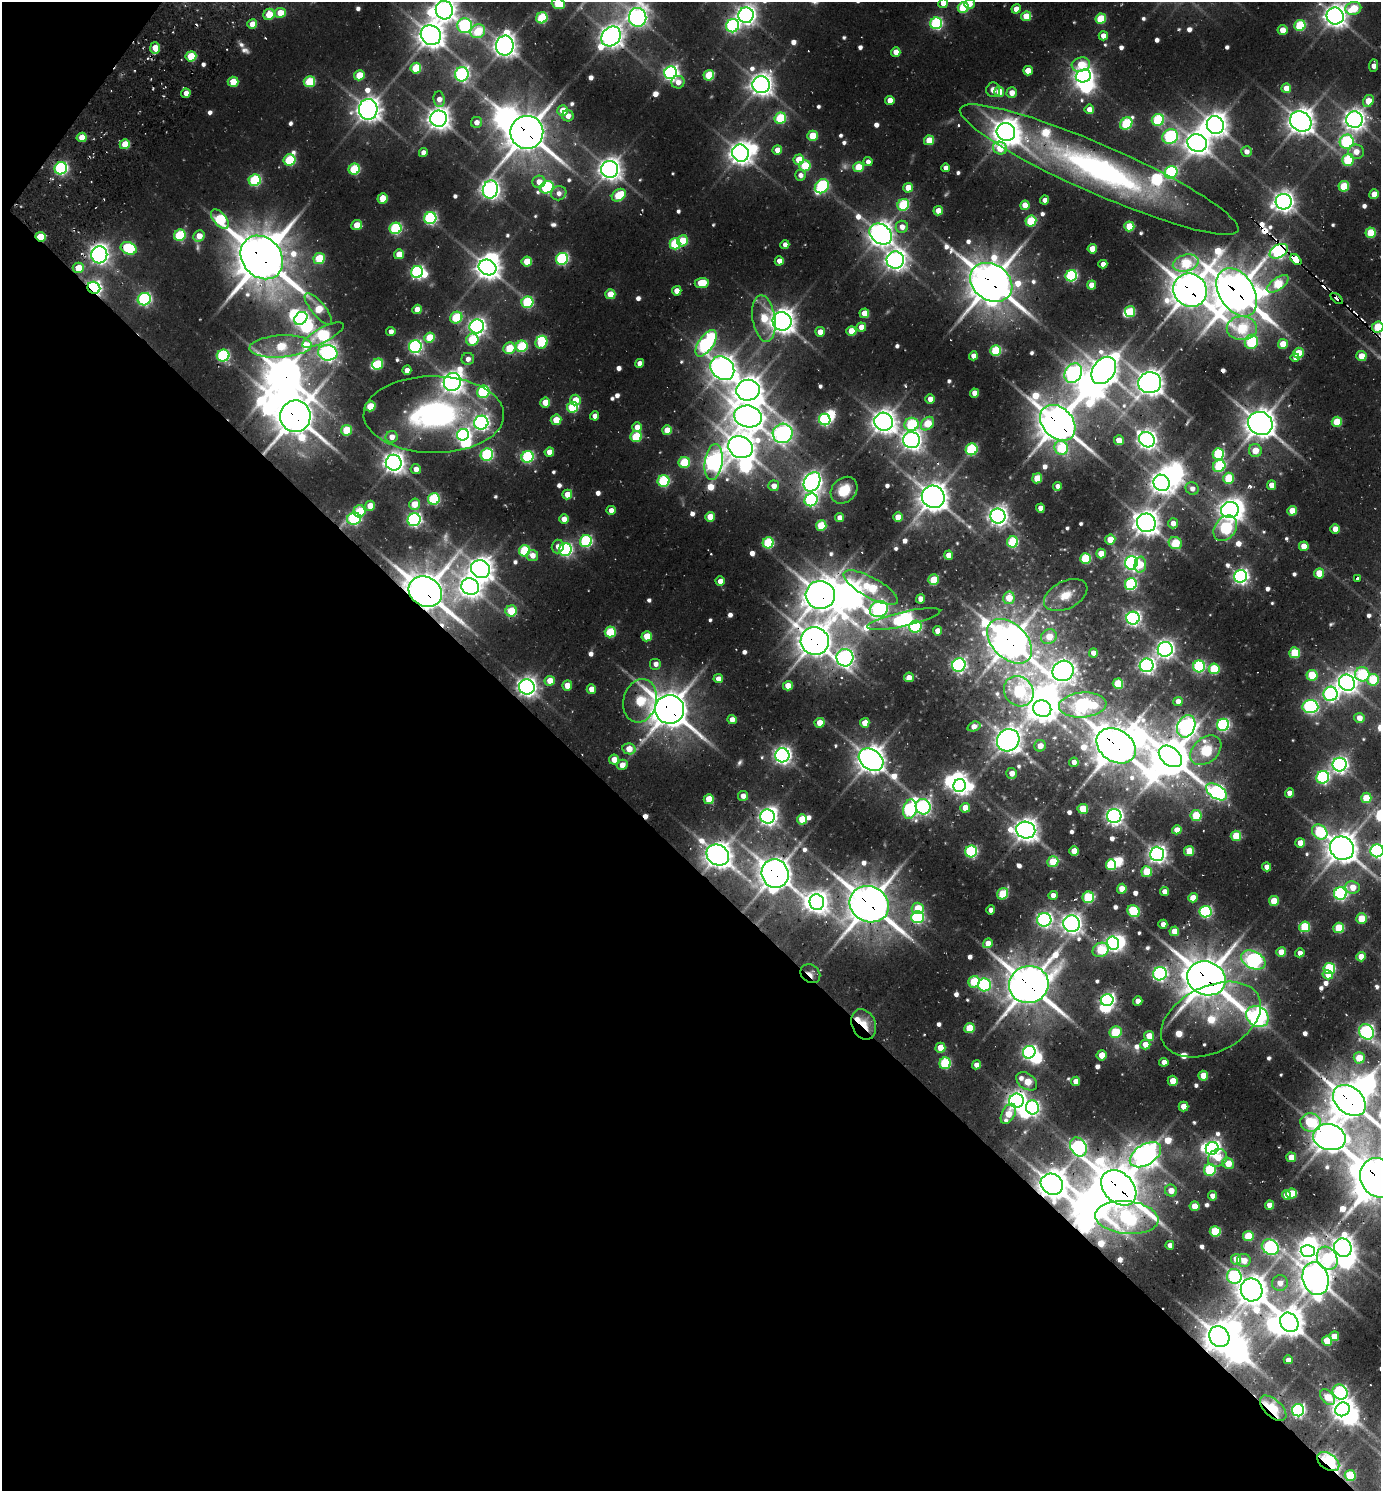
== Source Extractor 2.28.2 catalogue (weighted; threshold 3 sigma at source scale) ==
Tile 9 of 4 x 4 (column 1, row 3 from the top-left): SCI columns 303-1681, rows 1559-3047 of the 6039 x 6026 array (HDU 1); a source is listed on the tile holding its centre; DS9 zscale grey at full resolution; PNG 1383 x 1493 px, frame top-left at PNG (2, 2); each listed source drawn as its Kron ellipse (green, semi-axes under 4 px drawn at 4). Shown black and unused: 43% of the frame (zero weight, under 2 of 3 exposures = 4% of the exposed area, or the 3 px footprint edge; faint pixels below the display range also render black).
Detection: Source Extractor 2.28.2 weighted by HDU 2 'WHT'; one run over the whole footprint, this tile lists its part. Background 0.0997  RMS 0.01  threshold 0.0456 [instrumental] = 3 sigma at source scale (4.5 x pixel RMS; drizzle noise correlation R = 1.50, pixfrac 1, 0.05/0.05 arcsec/px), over >= 5 px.
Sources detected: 734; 18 too faint to see at this stretch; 52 inside a brighter object's white glare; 16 cosmic-ray / hot-pixel residue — neither listed nor drawn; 10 inside a brighter listed object's ellipse — not listed separately; of the other 638, all 500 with FLUX_AUTO >= 7.98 (the completeness limit of this list) listed and drawn (138 fainter detections not listed), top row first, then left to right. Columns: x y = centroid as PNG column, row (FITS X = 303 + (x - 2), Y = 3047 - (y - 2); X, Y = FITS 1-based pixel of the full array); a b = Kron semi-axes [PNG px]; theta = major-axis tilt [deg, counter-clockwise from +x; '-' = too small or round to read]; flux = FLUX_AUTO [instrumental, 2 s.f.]
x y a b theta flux
943 3 5 4 - 13
558 4 7 5 -20 68
969 4 5 5 - 13
963 7 5 5 - 81
1353 8 8 6 15 56
1016 9 4 4 - 17
444 10 9 8 - 1000
280 13 6 5 - 25
269 14 6 5 - 34
746 15 8 7 - 790
1026 16 5 5 - 33
1335 16 9 8 - 1100
638 17 9 8 - 820
542 18 6 5 - 97
1101 19 5 5 - 60
936 23 6 6 - 190
252 24 5 4 - 23
1300 25 5 5 - 94
465 26 7 7 - 280
733 26 7 6 - 270
1282 30 5 5 - 22
478 31 7 6 - 62
431 35 10 9 - 1500
611 36 11 9 46 1200
1103 36 4 4 - 11
505 46 10 8 82 1100
155 48 6 5 - 25
896 52 4 4 - 18
191 56 5 5 - 55
1081 65 9 7 15 44
1374 66 6 4 85 11
416 68 5 5 - 56
1028 71 5 4 - 19
671 73 6 6 - 450
462 74 7 6 - 350
359 75 5 5 - 39
709 75 5 5 - 67
1083 76 8 6 15 690
233 82 5 5 - 32
309 82 5 5 - 82
678 82 6 6 - 11
761 85 8 8 - 1100
1286 88 5 4 - 18
993 90 7 7 - 9
999 92 5 5 - 23
186 93 4 4 - 11
1012 93 5 5 - 15
439 99 8 5 -84 11
890 100 5 4 - 15
1368 101 6 5 - 28
368 109 10 9 - 1400
1089 109 5 4 - 16
563 110 5 5 - 25
568 116 6 5 - 13
780 118 6 5 - 85
439 119 8 8 - 1100
1158 120 6 6 - 130
1354 120 8 8 - 1000
1301 121 11 9 -37 1500
476 122 6 5 - 11
1126 124 7 5 49 120
1215 125 9 8 - 1200
527 132 16 16 - 3000
1006 132 9 9 - 1500
812 136 5 5 - 47
82 137 5 4 - 22
1170 137 8 7 - 260
929 140 5 5 - 38
1347 142 7 7 - 220
1197 143 10 8 -18 1500
125 144 5 5 - 35
1000 148 7 6 - 39
777 150 5 4 - 16
1246 151 5 5 - 9.1
423 152 4 4 - 8.2
1356 152 8 7 - 13
740 153 9 8 - 1200
290 160 6 5 - 98
799 160 5 5 - 40
1348 160 6 6 - 83
868 162 4 4 - 8.3
805 166 5 5 - 59
858 167 5 5 - 41
61 168 6 6 - 240
946 168 4 4 - 10
354 169 6 5 - 92
610 169 8 8 - 1100
1099 169 152 24 -24 460
1171 172 7 6 - 200
800 175 5 5 - 8.7
255 180 6 5 - 150
539 182 6 6 - 14
822 186 8 6 47 170
1344 186 5 5 - 63
547 187 7 6 - 160
908 188 5 4 - 26
490 190 9 7 76 810
559 193 8 7 - 8.9
1374 194 5 4 - 22
619 195 7 5 35 50
383 198 5 5 - 30
1045 200 4 4 - 10
1284 202 8 8 - 1000
903 205 6 5 - 100
1025 205 5 4 - 25
938 211 5 4 - 21
430 218 6 6 - 240
220 219 11 6 -49 97
1031 221 5 5 - 82
357 225 5 5 - 30
1129 226 5 5 - 46
902 227 6 6 - 13
395 228 6 5 - 160
1371 233 5 5 - 57
881 234 12 9 -38 1300
180 235 6 5 - 98
199 236 6 5 - 17
41 237 5 4 - 49
683 241 5 5 - 43
675 244 5 5 - 100
785 245 4 4 - 10
129 248 8 6 -22 120
1092 249 5 4 - 25
1279 251 10 6 30 340
399 254 5 5 - 23
99 255 8 8 - 710
262 257 23 19 -49 5100
319 258 6 5 - 57
562 259 6 5 - 190
895 260 8 8 - 940
1296 260 6 4 -42 640
779 261 4 4 - 13
527 262 5 5 - 34
1186 263 13 8 14 82
1103 264 4 4 - 8.7
487 267 9 7 -25 1200
78 268 6 5 - 26
417 272 6 5 - 280
1071 276 6 5 - 180
991 282 22 18 -35 3300
702 283 7 5 7 43
1278 284 12 6 35 77
1091 285 5 4 - 18
94 288 6 6 - 460
1190 290 17 16 - 2800
677 291 5 4 - 17
1237 292 26 17 -58 3300
610 294 5 5 - 30
1337 298 7 3 -40 17
144 299 6 6 - 250
527 302 6 6 - 130
318 309 20 7 -51 47
417 309 5 4 - 19
1130 312 5 5 - 54
864 313 5 5 - 27
301 318 7 5 43 270
456 318 6 5 - 83
764 319 23 11 -81 45
782 321 9 9 - 1400
477 326 7 7 - 590
861 327 5 4 - 21
1378 327 6 5 - 63
1242 328 15 12 1 87
391 331 5 4 - 8.5
851 331 5 5 - 31
820 332 5 5 - 15
323 335 23 7 28 160
430 337 5 5 - 45
472 340 6 6 - 63
542 342 6 6 - 91
1251 342 7 6 - 140
706 343 15 7 55 320
1283 344 5 5 - 33
281 346 31 11 4 80
522 346 6 5 - 98
415 347 6 6 - 300
509 348 6 5 - 42
996 350 5 5 - 88
328 353 10 7 -9 630
1298 353 5 5 - 39
223 356 6 6 - 190
973 356 4 4 - 11
1361 356 5 5 - 26
1295 358 4 4 - 8.3
468 359 6 6 - 8.6
639 363 4 4 - 11
378 364 6 5 - 54
722 368 13 10 -45 1400
407 370 5 4 - 10
1104 370 15 10 54 1500
1073 373 10 8 58 500
452 382 9 8 - 1100
1150 383 11 10 - 1600
748 390 11 10 - 1700
483 392 6 6 - 170
974 393 4 4 - 18
930 399 4 4 - 14
575 400 5 5 - 23
545 402 5 5 - 24
370 406 5 5 - 42
573 407 5 5 - 97
434 415 70 38 0 310
295 416 16 15 - 2900
595 416 4 4 - 11
748 416 14 11 -9 1700
556 420 5 5 - 25
825 420 6 5 - 200
884 422 9 9 - 1300
1337 422 5 5 - 44
481 423 7 7 - 450
927 423 7 5 49 51
1058 423 20 15 -47 2700
1260 423 12 11 - 1900
911 424 7 6 - 100
637 427 5 5 - 14
346 430 5 5 - 50
667 430 5 5 - 27
783 433 10 9 - 670
463 435 6 5 - 270
636 436 6 5 - 66
392 437 6 6 - 14
911 440 8 8 - 850
1119 440 5 5 - 22
1147 440 8 7 - 780
740 447 13 10 -26 1700
1061 448 7 6 - 90
972 449 6 6 - 110
1255 451 7 6 - 24
549 452 5 4 - 17
1218 454 6 5 - 130
487 455 6 6 - 160
528 457 6 6 - 180
684 462 6 5 - 81
714 462 18 9 82 740
394 463 8 8 - 1000
1219 466 6 6 - 100
416 469 5 5 - 11
1037 478 5 5 - 36
1228 478 5 5 - 60
664 481 6 5 - 140
812 482 10 7 59 890
1161 483 8 8 - 970
1272 485 4 4 - 17
774 486 5 5 - 13
1057 486 4 4 - 8.4
1192 488 7 6 - 8.4
844 490 15 11 46 34
567 495 5 5 - 22
933 497 12 11 - 1800
434 499 6 5 - 130
811 500 7 6 - 260
414 504 5 5 - 28
370 506 5 5 - 23
1040 508 4 4 - 13
611 510 4 4 - 11
1230 510 9 8 - 900
359 511 6 6 - 52
1292 511 5 5 - 30
998 516 7 7 - 820
710 517 5 4 - 22
898 517 5 4 - 24
839 518 4 4 - 13
354 519 7 6 - 200
564 519 5 4 - 13
414 520 6 6 - 330
1146 523 9 9 - 1300
1173 523 5 5 - 12
821 525 5 5 - 59
1225 528 14 10 53 200
1335 529 5 4 - 18
1110 540 5 5 - 27
586 541 6 6 - 170
1013 542 5 5 - 91
768 543 5 5 - 110
1175 543 7 6 - 53
558 546 7 6 - 8.8
1304 546 5 4 - 20
565 550 6 6 - 260
524 551 6 5 - 95
1101 554 5 5 - 25
532 555 6 5 - 14
949 555 4 4 - 17
1085 559 5 5 - 88
1131 563 7 6 - 460
1140 565 8 6 86 21
480 569 10 8 -27 1400
1319 573 5 5 - 34
1241 576 6 6 - 460
1358 578 4 3 - 20
933 580 5 5 - 39
720 581 5 4 - 12
1131 584 6 5 - 170
470 587 9 8 - 1100
871 588 30 10 -29 97
425 592 17 14 -30 3500
820 595 14 14 - 2300
1066 595 23 13 26 25
1009 598 6 5 - 35
920 599 4 4 - 13
879 609 9 7 21 460
511 611 6 5 - 53
1133 618 6 6 - 410
904 619 37 7 13 290
915 627 6 6 - 170
938 631 5 4 - 17
610 632 5 5 - 71
647 636 5 5 - 30
1049 637 8 7 - 30
815 641 14 14 - 2400
1009 641 26 17 -45 2600
1165 649 7 7 - 660
1093 653 4 4 - 11
1295 653 5 5 - 64
845 658 9 8 - 620
656 664 6 6 - 9.1
959 665 7 6 - 340
1147 665 7 6 - 480
1199 666 6 6 - 170
1214 669 5 5 - 80
1063 671 11 10 - 940
1362 674 7 7 - 110
1312 675 5 5 - 53
909 677 5 5 - 10
718 679 4 4 - 11
1373 680 6 6 - 74
550 681 5 5 - 23
1347 683 8 7 - 930
1118 684 5 5 - 59
567 685 5 5 - 19
788 686 5 4 - 20
527 687 8 7 - 810
591 689 5 4 - 14
1019 691 16 14 -47 160
1331 694 7 7 - 350
640 701 22 16 76 90
1178 701 4 4 - 12
1083 705 24 12 4 380
1310 707 8 6 -4 300
670 709 14 14 - 3000
1042 709 9 8 - 1100
1359 718 5 5 - 16
732 720 4 4 - 12
820 723 5 4 - 23
865 723 5 4 - 19
1223 725 6 6 - 250
974 726 7 4 18 14
1186 726 11 8 66 690
1008 740 12 11 - 1400
1040 746 6 5 - 14
1116 746 21 16 -34 3100
629 749 7 5 -12 25
1206 750 17 12 41 120
782 755 7 7 - 630
1170 756 13 9 -39 2700
614 760 5 5 - 20
871 760 13 10 -36 1700
1074 762 5 4 - 9.7
622 765 5 5 - 14
1340 765 7 7 - 540
1012 773 5 5 - 14
1323 777 6 6 - 230
959 786 7 6 - 510
1217 792 12 7 -33 440
1289 793 4 4 - 16
743 796 5 5 - 11
1366 798 5 5 - 40
709 799 5 5 - 39
923 807 8 7 - 390
965 808 5 5 - 25
910 809 10 6 77 280
1083 809 5 5 - 44
1196 815 5 5 - 65
1114 816 7 7 - 590
767 817 7 7 - 610
802 819 5 5 - 41
1026 830 9 8 - 1200
1177 830 5 4 - 16
1320 832 8 7 - 110
1236 836 5 5 - 47
1300 843 5 5 - 18
1342 848 12 11 - 2000
971 851 6 6 - 170
1074 851 5 5 - 26
1189 851 5 5 - 36
1377 851 6 6 - 290
1157 854 7 7 - 650
718 855 12 10 -31 1600
1053 862 5 5 - 56
1111 865 5 5 - 88
1267 867 4 4 - 11
1147 872 5 5 - 49
775 873 14 13 - 2200
1353 887 7 6 - 21
1122 889 5 4 - 24
1164 892 4 4 - 11
1340 893 6 6 - 290
1003 894 6 5 - 70
1053 895 4 4 - 11
1088 897 6 5 - 100
1193 898 5 4 - 17
1274 901 5 5 - 40
817 902 8 7 - 1000
869 904 20 17 -26 3500
918 908 6 5 - 39
991 910 4 4 - 11
1134 911 6 5 - 110
1205 912 6 6 - 200
917 917 6 6 - 200
1361 919 5 5 - 44
1044 920 7 7 - 420
1071 924 8 8 - 960
1163 924 4 4 - 9.7
1305 927 5 5 - 75
1339 928 5 5 - 64
1174 931 5 5 - 28
988 943 5 4 - 17
1113 943 7 6 - 480
1101 950 8 7 - 68
1281 952 5 5 - 29
1300 953 4 4 - 9.9
1361 957 5 4 - 20
1253 960 13 8 -27 520
1329 969 5 5 - 130
810 974 10 9 - 11
1160 974 7 6 - 310
1328 975 5 4 - 17
1206 978 19 16 -22 3500
974 982 6 5 - 68
984 985 6 6 - 200
1029 985 20 18 16 3300
1107 1000 6 6 - 420
1138 1001 5 4 - 11
1257 1016 12 10 -34 710
1211 1019 53 33 26 110
864 1024 16 12 -67 31
969 1028 5 5 - 45
1116 1032 6 6 - 54
1366 1032 8 6 -48 420
1149 1036 5 5 - 24
1145 1045 5 5 - 19
940 1048 5 5 - 21
1029 1052 6 6 - 390
1102 1055 5 5 - 21
1359 1058 5 5 - 38
1164 1062 4 4 - 11
945 1063 6 5 - 100
976 1065 4 4 - 8.8
1203 1076 5 5 - 27
1027 1081 11 7 -34 40
1076 1081 5 4 - 12
1173 1081 5 5 - 22
1016 1101 7 7 - 800
1349 1101 18 13 -40 2900
1032 1107 7 6 - 270
1183 1107 5 5 - 18
1008 1114 11 6 62 26
1311 1123 10 9 - 87
1329 1137 16 13 -14 2000
1078 1147 10 7 -58 360
1212 1148 7 6 - 520
1145 1155 17 10 32 1200
1291 1157 5 4 - 24
1218 1158 10 8 35 21
1228 1163 6 5 - 27
1210 1170 6 6 - 110
1378 1178 20 17 -67 3500
1052 1184 11 10 - 2000
1119 1188 20 14 -46 3800
1171 1191 6 5 - 17
1291 1193 5 5 - 40
1286 1195 5 4 - 16
1212 1196 4 4 - 12
1269 1205 4 4 - 16
1194 1206 5 5 - 23
1127 1217 31 16 -5 230
1215 1231 5 5 - 71
1248 1236 5 5 - 51
1170 1245 4 4 - 8
1270 1247 9 7 -36 350
1343 1248 9 8 - 1100
1308 1251 7 6 - 670
1327 1258 12 10 -61 110
1236 1259 5 5 - 21
1244 1260 7 6 - 18
1234 1276 7 7 - 180
1316 1279 17 13 -75 2000
1280 1283 8 7 - 13
1252 1290 11 11 - 2000
1289 1322 10 8 -52 1600
1334 1336 5 4 - 19
1219 1337 11 9 -54 2100
1327 1341 5 5 - 42
1288 1360 4 4 - 9.1
1340 1392 8 7 - 260
1328 1397 9 6 -50 33
1273 1408 16 8 -43 48
1342 1409 7 6 - 940
1298 1410 6 6 - 280
1328 1462 12 7 -36 280
1350 1476 5 5 - 74
Overlapping masked pixels (flux is a lower limit): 48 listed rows (the first 20) at x y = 1301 121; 527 132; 61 168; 1099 169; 881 234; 41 237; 1279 251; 262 257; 1296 260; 991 282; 94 288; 1190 290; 1237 292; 1337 298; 1378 327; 434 415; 295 416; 1058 423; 933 497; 354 519
Isophote crosses this tile's border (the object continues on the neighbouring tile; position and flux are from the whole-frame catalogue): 12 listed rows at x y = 943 3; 558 4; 969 4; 444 10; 746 15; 1335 16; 638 17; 1378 327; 1377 851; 1366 1032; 1349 1101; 1378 1178